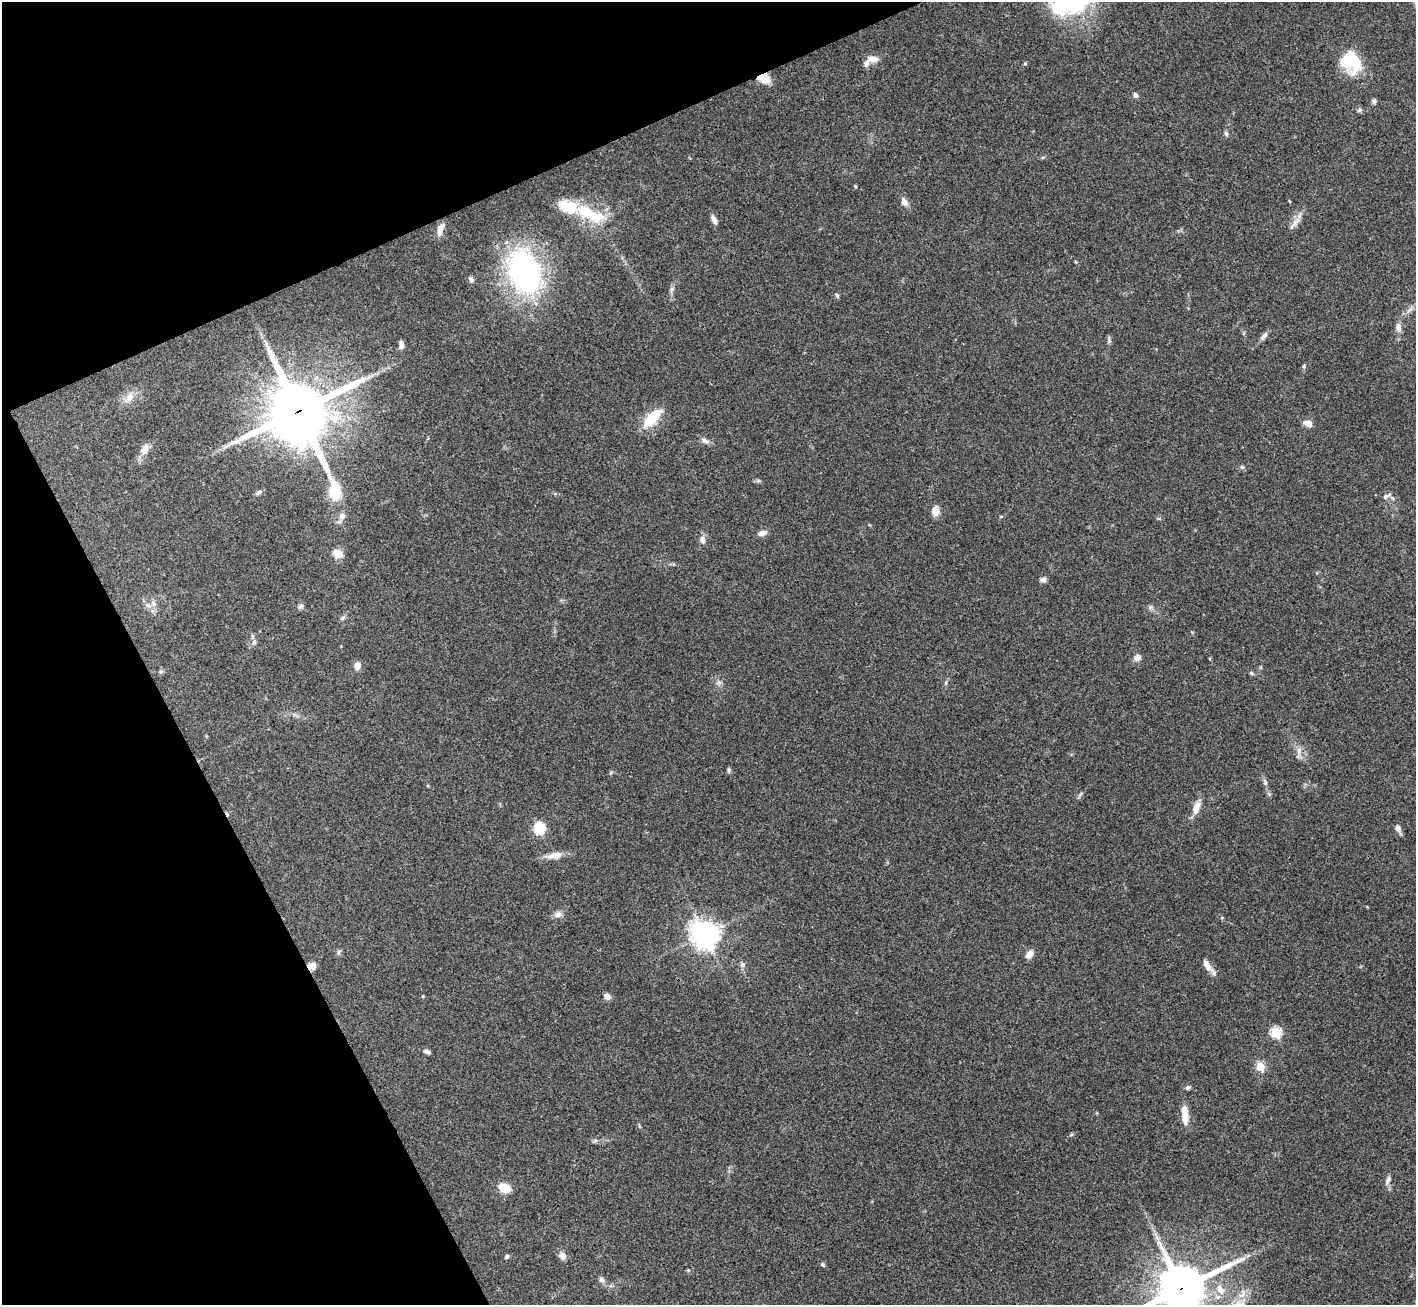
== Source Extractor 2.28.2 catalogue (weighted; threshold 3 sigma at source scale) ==
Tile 5 of 4 x 4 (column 1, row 2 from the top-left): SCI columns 5-1418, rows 2892-4194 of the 5663 x 5651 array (HDU 1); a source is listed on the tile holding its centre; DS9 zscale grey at full resolution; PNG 1418 x 1307 px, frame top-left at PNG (2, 2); no overlay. Shown black and unused: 22% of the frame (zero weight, under 3 of 4 exposures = <1% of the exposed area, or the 3 px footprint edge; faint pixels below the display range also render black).
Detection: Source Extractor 2.28.2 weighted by HDU 2 'WHT'; one run over the whole footprint, this tile lists its part. Background 0.0954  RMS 0.0061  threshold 0.0276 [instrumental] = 3 sigma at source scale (4.5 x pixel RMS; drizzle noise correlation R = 1.50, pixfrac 1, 0.05/0.05 arcsec/px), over >= 5 px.
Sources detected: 84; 1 cosmic-ray / hot-pixel residue — not listed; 3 inside a brighter listed object's ellipse — not listed separately; the other 80 listed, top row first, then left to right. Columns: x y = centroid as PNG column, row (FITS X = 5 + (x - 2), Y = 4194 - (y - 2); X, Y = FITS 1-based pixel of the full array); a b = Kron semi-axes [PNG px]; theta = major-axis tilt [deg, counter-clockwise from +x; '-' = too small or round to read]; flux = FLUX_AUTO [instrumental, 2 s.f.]
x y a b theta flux
873 59 15 7 -9 4.3
1350 61 27 20 -48 25
1025 64 5 4 - 0.74
763 78 13 10 -32 9.6
1135 95 6 5 - 1.5
1374 101 7 5 88 1.3
1360 110 6 5 - 1.1
1226 134 7 5 -63 1.2
1043 157 6 4 19 0.74
855 186 4 3 - 0.57
904 202 11 7 -58 3.1
592 215 49 16 -23 27
714 220 12 5 -63 2.8
1296 222 15 6 42 3.7
440 229 15 7 71 4.7
524 272 36 24 -65 150
471 279 8 6 -70 1.7
671 290 7 4 72 1.4
837 295 7 4 -63 0.94
1398 327 12 7 -88 3
1264 336 12 6 48 2.2
1109 340 13 2 -86 1.1
401 345 9 5 -89 2.8
1304 366 6 4 -73 0.88
129 397 16 8 70 4.9
299 411 28 22 -68 3400
652 418 28 11 45 16
1308 423 10 7 -17 3.7
705 440 11 6 -32 2.2
145 449 14 8 71 5
1242 467 5 5 - 1.1
758 481 6 5 - 1
258 492 8 5 46 1.3
1386 496 11 5 30 1.9
1392 498 7 4 -27 1
935 511 11 9 -85 4.6
342 516 10 9 - 3
762 533 11 6 17 3
703 540 10 6 -84 2.7
338 553 11 8 -27 6.4
1043 580 7 6 - 2.1
154 603 9 7 -51 2.3
300 606 8 6 44 1.7
343 618 8 4 37 1.1
254 642 7 5 45 1.4
1137 658 10 8 35 2.9
357 666 9 7 78 3.6
161 672 6 5 - 0.96
1251 673 5 5 - 0.84
946 683 6 4 89 0.88
1299 750 10 4 -85 2
729 770 6 5 - 0.98
1265 783 8 4 -90 1.3
1196 808 14 8 72 6.4
539 828 6 5 - 55
1398 828 9 6 -64 2.5
555 855 22 8 10 5.7
558 915 11 7 25 2.7
705 934 10 9 - 590
339 952 7 4 71 1
1029 954 9 6 58 4.2
742 964 7 7 - 1.6
1207 965 17 8 -62 4.7
312 966 10 9 - 3.6
423 996 4 3 - 0.57
607 996 8 7 - 2.8
1276 1032 5 5 - 44
427 1052 9 5 -22 1.7
1260 1067 5 5 - 19
1188 1087 6 5 - 1.3
1185 1114 20 7 -86 9
1071 1134 6 4 44 0.8
1388 1180 14 5 63 2
504 1188 10 7 -25 11
562 1256 9 8 - 3
507 1257 6 5 - 1.1
823 1264 6 5 - 1
601 1280 7 7 - 1.8
1182 1288 17 16 - 2000
1220 1290 17 9 -59 6.7
Overlapping masked pixels (flux is a lower limit): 4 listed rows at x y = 763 78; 299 411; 312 966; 1182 1288
Isophote crosses this tile's border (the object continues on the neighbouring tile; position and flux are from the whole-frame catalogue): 1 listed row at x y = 1182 1288